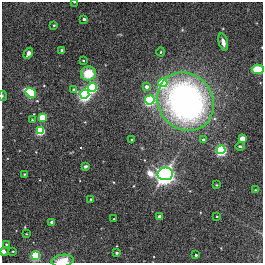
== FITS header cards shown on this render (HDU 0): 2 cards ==
NAXIS1  =                  261
NAXIS2  =                  261

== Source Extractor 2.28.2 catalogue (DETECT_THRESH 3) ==
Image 261 x 261 px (HDU 0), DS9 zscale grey, 1 PNG px = 1 image px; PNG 265 x 265 px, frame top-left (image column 1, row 261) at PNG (2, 2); each listed source drawn as its Kron ellipse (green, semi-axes under 4 px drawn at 4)
Background 0.00295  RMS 0.01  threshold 0.0302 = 3 sigma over >= 5 px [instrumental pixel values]
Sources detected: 45; all 45 listed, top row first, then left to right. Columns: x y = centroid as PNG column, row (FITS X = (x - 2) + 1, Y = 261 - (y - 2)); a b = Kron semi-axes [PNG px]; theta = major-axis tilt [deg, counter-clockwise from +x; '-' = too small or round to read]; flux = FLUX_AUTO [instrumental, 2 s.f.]
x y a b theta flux
75 2 3 2 - 0.67
84 19 3 3 - 1.8
54 25 3 3 - 0.72
223 42 9 4 -76 3.9
62 50 4 4 - 1.2
161 52 4 3 - 0.62
28 53 6 4 60 2.7
83 60 3 3 - 0.84
258 69 6 5 - 23
88 74 7 7 - 20
163 83 4 4 - 130
92 87 4 4 - 180
146 87 4 4 - 3.8
73 89 4 4 - 1.2
31 93 5 4 - 120
85 94 4 4 - 310
3 96 5 3 - 0.62
150 100 5 4 - 180
186 102 30 27 -54 320
42 117 4 4 - 38
32 120 4 3 - 0.71
40 130 4 4 - 110
242 139 4 4 - 20
131 140 3 3 - 0.83
203 140 4 4 - 2.3
240 146 4 4 - 1.4
221 150 4 4 - 200
85 166 4 3 - 1.3
24 174 2 2 - 0.51
165 174 8 6 8 580
216 185 3 2 - 0.5
255 190 4 4 - 0.55
91 199 3 2 - 0.54
217 216 3 2 - 0.63
160 217 4 3 - 10
114 219 2 2 - 0.47
52 222 3 3 - 3.3
26 234 3 2 - 0.45
6 244 3 3 - 0.65
3 251 4 3 - 2.9
13 251 3 2 - 0.52
117 253 3 3 - 1.4
35 255 4 4 - 130
196 255 4 4 - 1.5
63 261 11 6 8 12
At the frame edge (FLAGS 8, measured only in part): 5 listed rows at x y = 75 2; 258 69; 3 96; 3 251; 63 261